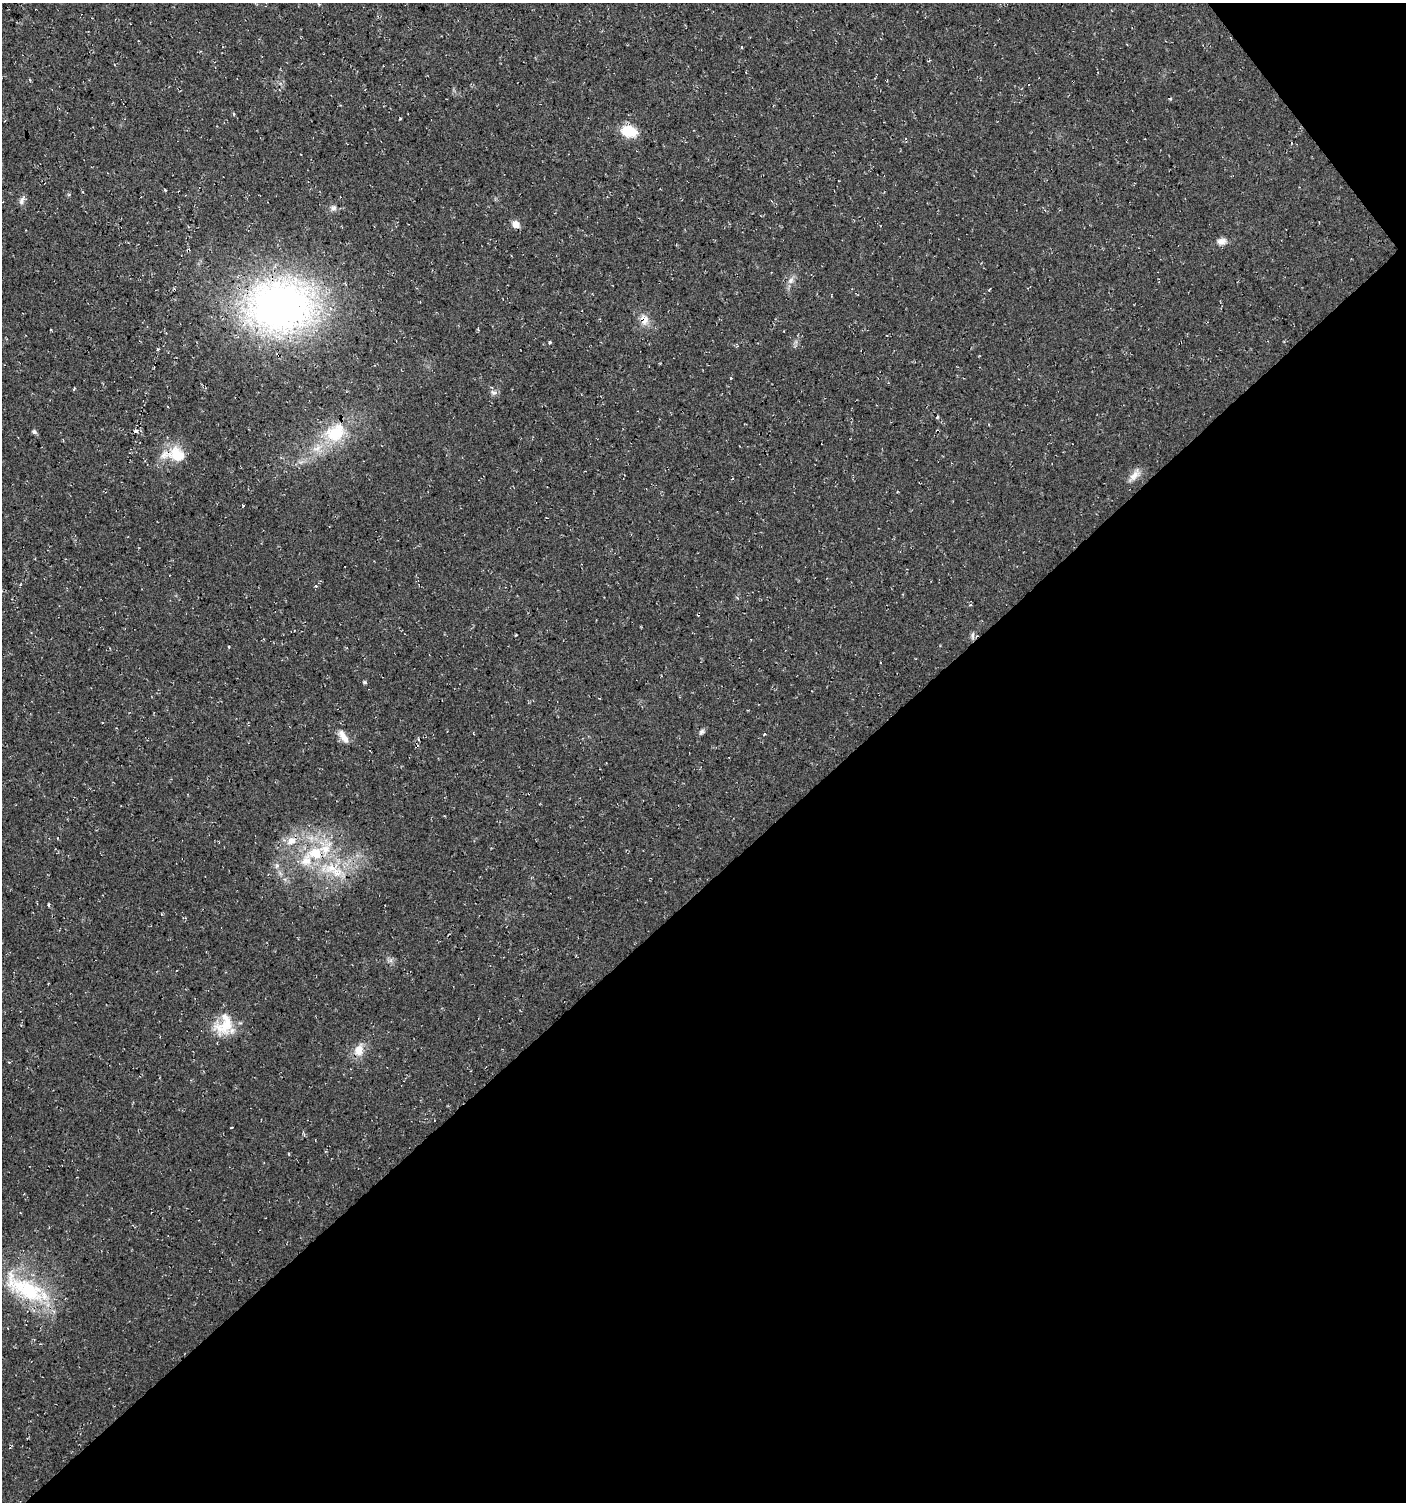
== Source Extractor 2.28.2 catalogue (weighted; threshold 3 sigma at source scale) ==
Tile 12 of 4 x 4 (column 4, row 3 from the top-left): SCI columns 4353-5756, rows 1505-3004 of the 5964 x 6007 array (HDU 1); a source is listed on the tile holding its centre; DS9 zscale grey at full resolution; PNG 1408 x 1504 px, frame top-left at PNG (2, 3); no overlay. Shown black and unused: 42% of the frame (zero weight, under 3 of 4 exposures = <1% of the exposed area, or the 3 px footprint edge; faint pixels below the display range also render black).
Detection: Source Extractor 2.28.2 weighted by HDU 2 'WHT'; one run over the whole footprint, this tile lists its part. Background 0.00915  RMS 0.0049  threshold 0.022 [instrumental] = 3 sigma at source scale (4.5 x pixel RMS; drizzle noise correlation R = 1.50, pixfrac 1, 0.0396/0.0396 arcsec/px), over >= 5 px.
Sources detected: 33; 3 inside a brighter listed object's ellipse — not listed separately; the other 30 listed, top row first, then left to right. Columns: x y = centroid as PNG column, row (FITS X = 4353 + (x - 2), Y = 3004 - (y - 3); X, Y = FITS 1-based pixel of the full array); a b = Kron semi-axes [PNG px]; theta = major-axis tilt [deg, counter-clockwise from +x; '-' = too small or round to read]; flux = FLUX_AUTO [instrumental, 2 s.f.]
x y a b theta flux
629 131 13 10 -15 16
22 200 12 5 61 1.8
333 208 9 7 71 1.6
516 224 9 8 - 3.1
1221 241 12 8 7 2.9
791 280 9 8 - 2.2
281 306 71 54 3 240
645 320 15 8 62 4.1
550 342 4 3 - 0.63
731 378 4 2 - 0.36
494 393 8 6 0 1.6
937 417 4 3 - 0.57
135 430 6 5 - 1.1
34 432 5 4 - 1.4
335 434 25 22 11 21
175 454 32 19 -2 14
1134 476 19 8 49 4
243 506 4 2 - 0.44
973 636 12 4 87 1.3
365 682 4 4 - 1
701 732 8 6 50 1.2
343 736 21 8 -58 4.6
291 841 13 11 35 5.6
315 853 21 17 -11 19
277 866 8 6 69 1.4
331 868 22 17 28 16
224 1024 30 21 54 15
359 1050 18 12 72 6
232 1127 3 2 - 0.36
26 1289 67 23 -28 43
Overlapping masked pixels (flux is a lower limit): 2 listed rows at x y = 281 306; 645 320